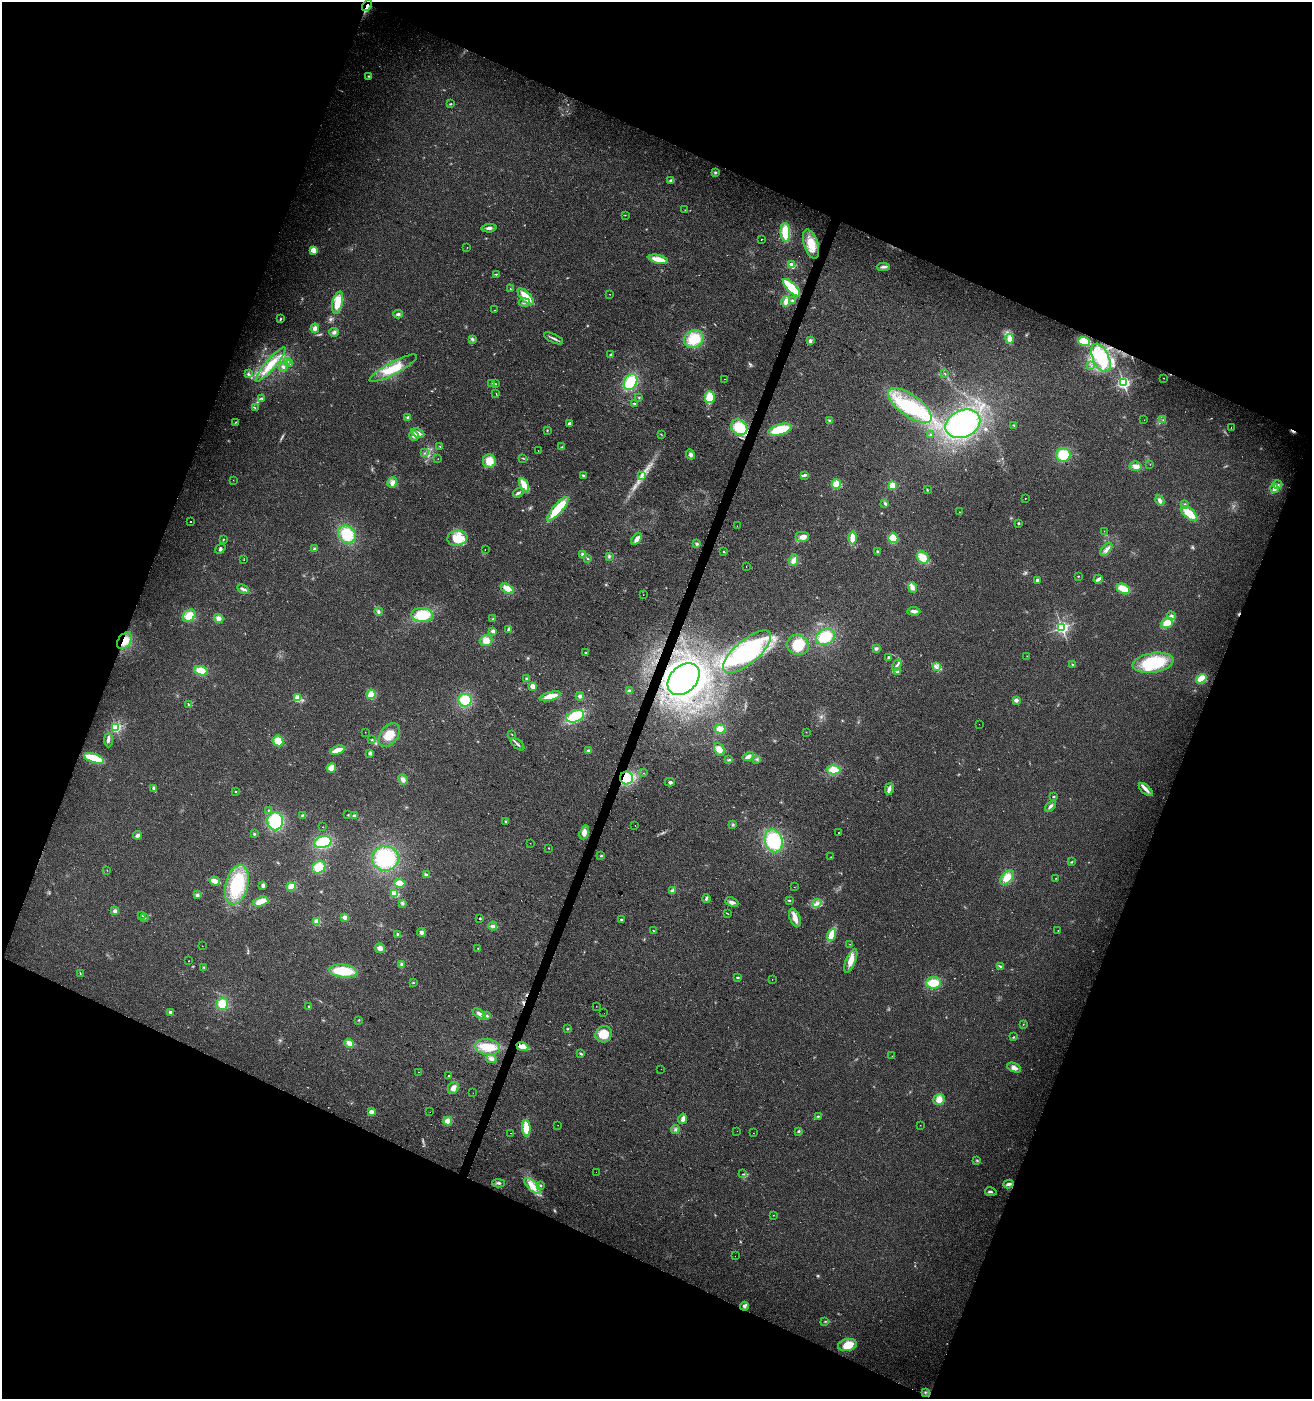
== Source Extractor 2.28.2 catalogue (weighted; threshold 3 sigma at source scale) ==
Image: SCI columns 274-5513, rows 1-5587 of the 5720 x 5593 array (HDU 1 of 3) = the unmasked area's bounding box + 8 px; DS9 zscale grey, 4 x 4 block average (1 PNG px = mean of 4 x 4 image px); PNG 1314 x 1401 px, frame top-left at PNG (2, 2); each listed source drawn as its Kron ellipse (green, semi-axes under 4 px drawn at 4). Shown black and unused: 43% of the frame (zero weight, under 2 of 3 exposures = <1% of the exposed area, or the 3 px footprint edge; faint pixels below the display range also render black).
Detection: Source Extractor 2.28.2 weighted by HDU 2 'WHT'. Background 0.0617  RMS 0.0093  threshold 0.0418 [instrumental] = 3 sigma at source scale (4.5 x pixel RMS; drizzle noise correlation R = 1.50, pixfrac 1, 0.0396/0.0396 arcsec/px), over >= 5 px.
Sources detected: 368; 8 too faint to see at this stretch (4 x 4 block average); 2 inside a brighter object's white glare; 7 cosmic-ray / hot-pixel residue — neither listed nor drawn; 2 coinciding with a brighter row at this scale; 18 inside a brighter listed object's ellipse — not listed separately; the other 331 listed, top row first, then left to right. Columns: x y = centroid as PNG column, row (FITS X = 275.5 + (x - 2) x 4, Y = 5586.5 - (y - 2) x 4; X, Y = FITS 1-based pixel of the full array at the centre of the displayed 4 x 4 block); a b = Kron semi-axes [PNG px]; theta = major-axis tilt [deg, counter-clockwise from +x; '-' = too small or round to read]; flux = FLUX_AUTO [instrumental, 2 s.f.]
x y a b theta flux
367 6 6 4 54 25
369 76 3 2 - 4.8
451 104 2 2 - 4.2
715 173 3 2 - 7.1
671 180 3 3 - 10
685 210 2 2 - 1.2
625 215 2 2 - 1.9
489 228 7 3 4 18
785 232 9 5 -87 140
761 239 2 2 - 12
811 244 15 7 -72 90
467 247 2 2 - 1.8
313 250 2 2 - 210
658 259 10 3 -14 79
791 265 3 2 - 20
883 267 6 3 1 15
496 274 2 2 - 4.3
791 288 11 4 -46 190
510 289 2 2 - 2.8
610 294 2 2 - 1.4
526 297 10 5 -45 100
793 300 3 2 - 4.5
786 301 5 4 - 30
524 302 5 3 - 18
338 303 11 5 76 93
494 310 2 2 - 1.7
398 314 4 3 - 15
280 319 4 2 - 5.4
315 328 5 4 - 22
334 332 5 3 - 11
553 338 10 2 -25 15
472 339 3 2 - 7.1
694 339 10 8 36 150
1010 339 5 3 - 38
810 341 4 3 - 12
1084 341 6 4 -18 87
610 355 2 2 - 4.6
1101 358 15 8 -66 160
288 361 2 2 - 1.3
290 364 2 2 - 1.2
270 365 22 5 49 85
1091 366 2 2 - 2.3
283 367 4 3 - 11
393 368 26 6 28 120
945 373 2 2 - 2.2
248 374 3 2 - 6.5
1163 378 2 2 - 1.6
724 379 2 2 - 2.7
631 382 8 6 60 190
492 383 3 2 - 4.8
1124 383 2 2 - 1300
495 384 3 2 - 4.5
496 393 2 2 - 1.6
639 397 2 2 - 3.5
710 397 6 5 - 76
262 398 4 2 - 4.5
634 403 4 2 - 5.1
910 406 26 10 -36 300
255 408 2 2 - 2.2
408 417 3 3 - 7.8
1144 420 2 2 - 0.82
1163 420 2 2 - 1.5
830 421 3 3 - 7.1
236 422 3 2 - 3.7
569 423 2 2 - 54
963 424 18 13 25 440
1014 425 2 2 - 3.8
739 427 9 7 -43 160
1231 428 2 2 - 4.1
547 430 3 2 - 3.6
780 430 12 5 15 150
418 433 7 3 -25 34
661 434 2 2 - 2.6
931 435 2 2 - 4
414 436 5 4 - 21
440 446 2 2 - 2.7
562 447 2 2 - 4
538 450 2 2 - 3.9
424 453 2 2 - 2.3
690 454 5 4 - 15
1063 455 7 7 - 130
522 458 3 2 - 3.2
438 459 2 2 - 23
489 461 7 6 - 69
1150 464 2 2 - 0.94
1136 466 6 5 - 25
642 475 2 2 - 3.6
805 475 3 2 - 7.7
583 476 3 3 - 8.6
233 480 2 2 - 1.1
392 482 5 4 - 23
836 484 5 4 - 67
1277 484 5 2 - 10
524 485 7 3 -61 77
893 485 2 2 - 400
1274 488 5 3 - 19
927 490 2 2 - 2.3
518 493 5 2 - 12
1025 498 2 2 - 2.5
1160 500 5 3 - 20
885 503 3 3 - 7.1
1185 504 3 3 - 7.5
558 509 15 5 49 210
960 512 2 2 - 2.1
1189 513 10 5 -41 99
190 522 2 2 - 7.4
1018 523 2 2 - 16
737 526 2 2 - 2.2
1104 531 2 2 - 1.2
347 534 9 8 - 150
803 537 7 5 0 35
457 538 10 7 7 110
852 538 6 3 -89 54
893 538 5 4 - 100
223 539 2 2 - 3.5
637 539 7 3 51 31
697 544 3 3 - 7.9
220 549 5 3 - 10
315 549 2 2 - 44
1106 549 8 3 51 21
485 550 2 2 - 2.3
724 552 2 2 - 4.8
878 552 4 2 - 6.7
582 554 3 3 - 9
609 557 3 2 - 6.1
923 558 7 5 -54 73
588 559 2 2 - 4.3
244 560 2 2 - 1.5
794 560 6 4 69 34
746 567 2 2 - 6.5
1078 576 2 2 - 7.4
1098 579 5 2 - 20
1037 580 2 2 - 40
507 588 7 3 -31 67
912 588 5 4 - 20
243 589 6 3 -26 17
1123 589 7 4 -29 77
643 595 2 2 - 3
379 611 4 2 - 7.8
914 611 6 3 -3 22
422 615 11 7 -3 150
189 616 7 5 42 78
1171 616 4 3 - 13
219 618 5 4 - 23
493 619 2 2 - 4
1167 623 6 5 - 68
1062 627 2 2 - 1400
509 629 3 3 - 9.7
493 631 2 2 - 73
825 637 10 7 28 130
486 640 6 5 - 41
125 641 9 6 52 64
798 645 11 10 - 120
876 648 4 3 - 10
747 652 30 12 40 640
586 653 2 2 - 21
1027 656 2 2 - 1.3
888 657 3 2 - 8.7
1153 663 21 10 9 290
897 665 6 2 59 12
1073 665 3 2 - 4.2
936 667 3 3 - 12
201 671 7 4 -17 81
897 671 3 3 - 9.3
527 679 3 2 - 8.6
684 679 18 13 45 1100
1201 679 5 4 - 68
533 686 4 3 - 32
629 691 3 2 - 6.1
371 694 4 4 - 55
550 696 11 4 14 66
580 696 4 2 - 16
297 698 2 2 - 340
465 700 7 6 - 140
1016 700 2 2 - 83
188 705 3 2 - 4.1
575 716 9 6 22 140
979 724 2 2 - 0.82
116 727 2 2 - 720
720 729 5 4 - 38
365 732 2 2 - 0.88
806 732 2 2 - 1.7
512 734 3 2 - 2.4
389 735 13 8 53 84
108 740 7 3 -90 14
372 740 2 2 - 3.3
278 741 6 5 - 66
518 744 8 2 -40 12
719 749 7 5 -65 37
337 750 7 3 16 57
588 751 3 3 - 8.4
370 753 4 3 - 10
748 756 6 3 30 21
94 758 10 3 -18 190
756 759 3 2 - 3.6
729 760 4 2 - 6.1
331 768 5 4 - 38
834 770 7 4 0 70
643 773 2 2 - 1.4
627 778 6 6 - 190
403 780 5 4 - 22
670 782 5 3 - 12
153 788 4 3 - 10
889 789 6 4 76 18
1146 789 8 3 -42 22
235 791 2 2 - 3.1
1054 796 2 2 - 17
1050 806 6 3 46 15
269 810 2 2 - 3.8
303 815 3 2 - 4.9
348 815 2 2 - 3.3
354 816 3 3 - 14
275 821 9 7 -88 250
506 821 3 2 - 3.5
635 825 2 2 - 4.7
733 825 3 2 - 5
322 827 2 2 - 3.2
584 832 7 4 72 31
839 833 2 2 - 4.5
254 834 3 2 - 4.6
137 835 4 3 - 16
774 841 12 8 -73 280
323 842 8 6 16 230
530 843 2 2 - 1.3
549 848 2 2 - 3
601 856 3 2 - 4.9
831 857 2 2 - 3.2
385 858 13 12 - 310
1071 862 2 2 - 5.4
319 867 7 6 - 110
107 870 2 2 - 1.7
426 875 4 3 - 8.4
1007 878 8 5 49 72
1056 878 2 2 - 1.5
215 881 5 3 - 39
400 883 5 4 - 60
237 885 20 11 75 270
263 885 4 3 - 13
291 887 4 4 - 46
794 887 2 2 - 4.1
672 891 3 3 - 11
395 894 4 4 - 53
197 895 4 3 - 8.1
706 899 4 2 - 11
789 900 4 2 - 5.1
261 902 8 4 16 44
732 902 7 3 -20 18
402 903 3 3 - 8.1
817 903 5 3 - 14
115 911 4 4 - 16
727 913 3 2 - 2.9
142 915 2 2 - 3
145 917 2 2 - 7.4
345 917 3 3 - 23
480 918 2 2 - 26
795 918 10 5 -69 40
621 920 2 2 - 19
317 921 4 3 - 36
493 926 4 3 - 11
653 930 2 2 - 3.1
1058 930 2 2 - 1
421 932 4 3 - 16
398 934 3 3 - 10
831 935 6 4 68 76
850 944 2 2 - 1.4
202 946 2 2 - 2
380 948 5 4 - 24
478 948 2 2 - 6.8
188 961 2 2 - 3.3
851 961 12 5 67 60
402 964 3 3 - 8.6
1000 966 4 2 - 8.9
204 967 2 2 - 4.1
343 971 14 6 -6 190
80 973 3 2 - 3.7
737 977 3 2 - 5.6
772 979 2 2 - 1.3
413 983 3 2 - 3.8
933 983 7 5 4 79
222 1004 6 5 - 95
309 1006 2 2 - 16
596 1006 2 2 - 2.2
171 1012 4 3 - 18
604 1013 2 2 - 8.6
479 1014 7 3 -35 21
487 1016 3 2 - 6.6
359 1020 2 2 - 2.8
1023 1024 2 2 - 1.8
568 1028 2 2 - 2.6
604 1034 8 8 - 130
1013 1037 2 2 - 4.7
349 1043 5 3 - 42
522 1046 6 3 -23 57
487 1047 12 8 -9 82
581 1053 4 2 - 6.1
892 1056 2 2 - 1.6
491 1059 5 3 - 22
1014 1068 7 3 -24 27
661 1069 2 2 - 0.8
418 1072 2 2 - 1.2
449 1075 2 2 - 5.8
453 1088 6 5 - 28
473 1093 2 2 - 1
939 1099 6 5 - 45
371 1112 3 3 - 27
430 1112 2 2 - 0.69
818 1116 3 2 - 4.8
683 1119 5 3 - 22
448 1121 4 3 - 39
558 1125 2 2 - 1.1
920 1125 2 2 - 1.2
526 1128 8 3 -88 130
675 1130 4 2 - 7.5
737 1131 2 2 - 1
798 1131 3 2 - 5.9
511 1133 2 2 - 6.4
753 1133 2 2 - 0.98
977 1160 2 2 - 2.1
596 1172 2 2 - 2.7
743 1174 3 2 - 4.4
499 1183 6 3 -3 11
1009 1184 5 3 - 18
540 1185 3 2 - 4.5
532 1186 10 4 -44 47
991 1192 6 2 -11 9.6
773 1215 2 2 - 1.9
735 1256 2 2 - 2.3
744 1306 4 3 - 16
825 1321 3 2 - 3.6
847 1345 9 6 11 89
925 1392 3 2 - 4.3
Overlapping masked pixels (flux is a lower limit): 4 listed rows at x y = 367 6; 125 641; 627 778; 522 1046
Diffuse or blended objects may show on this block-average render without a row.